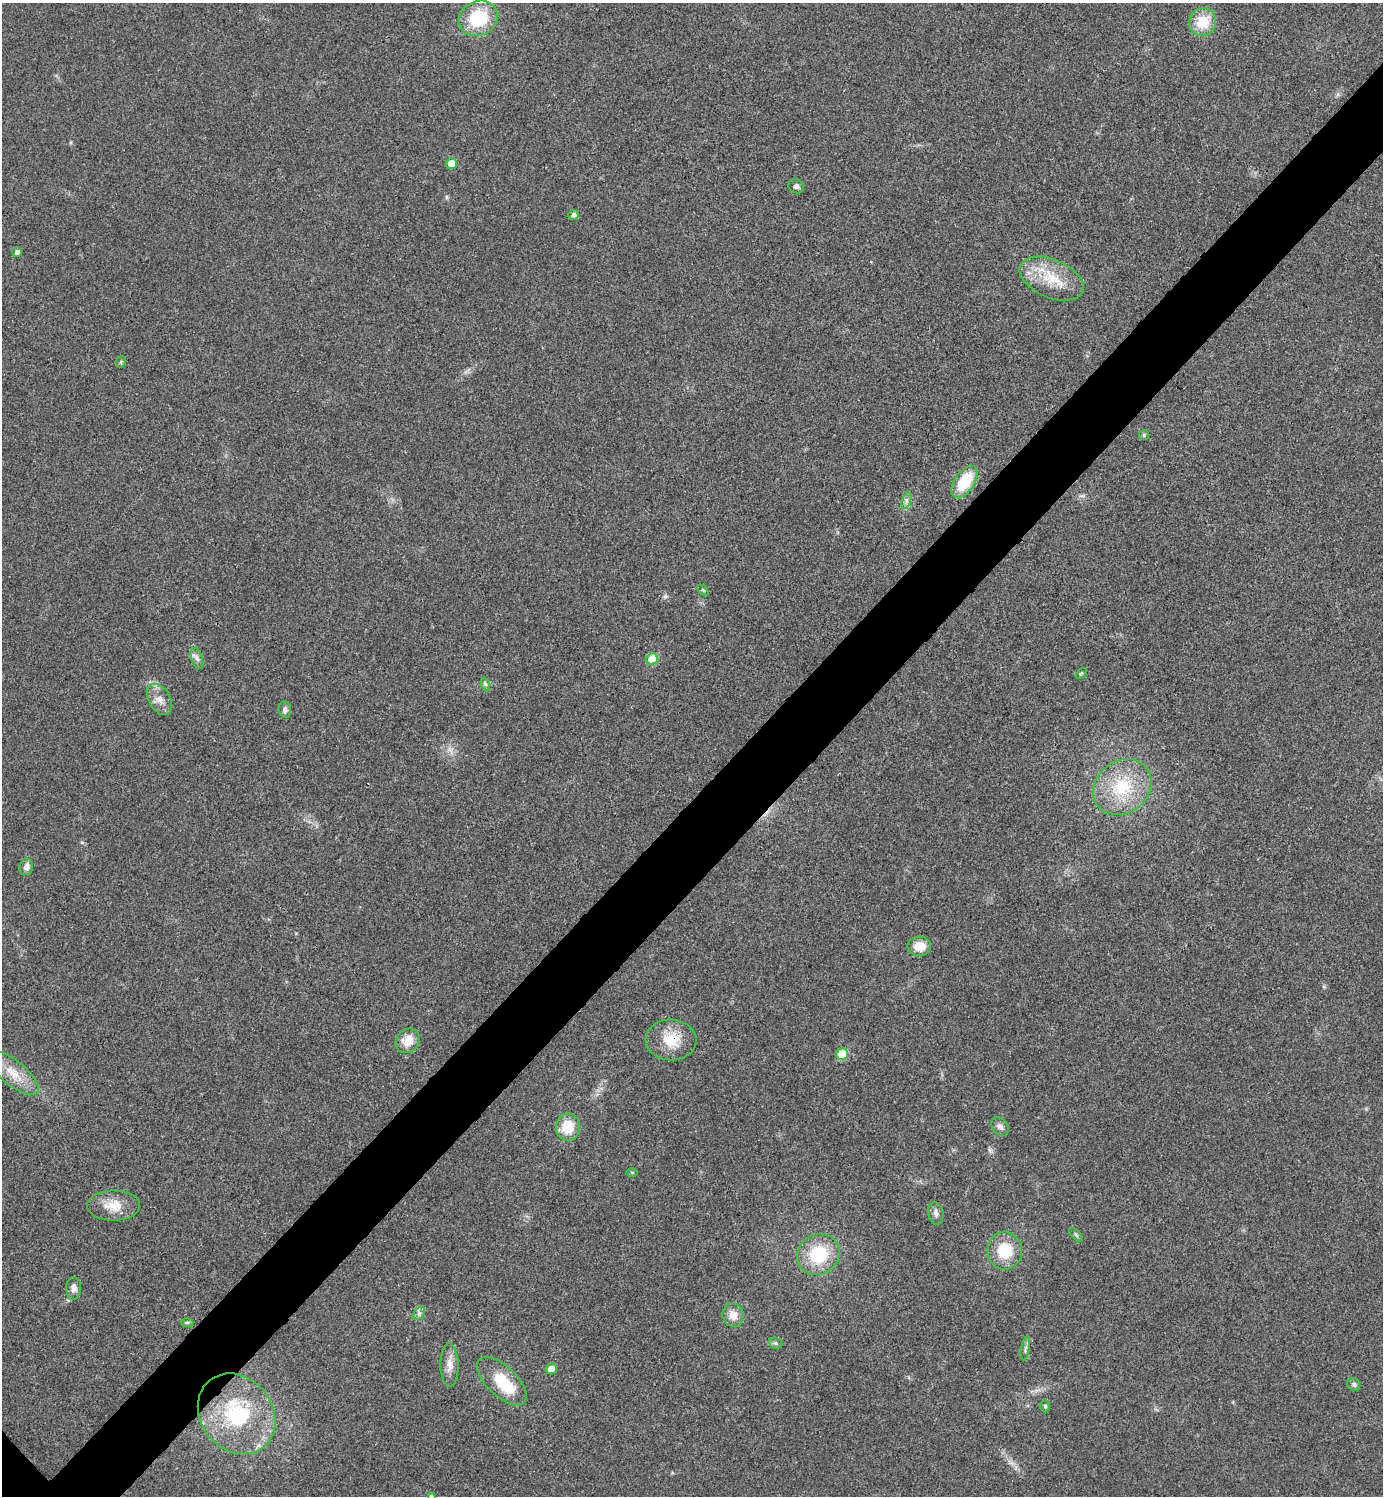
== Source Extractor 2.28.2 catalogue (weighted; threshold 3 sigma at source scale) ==
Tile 10 of 4 x 4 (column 2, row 3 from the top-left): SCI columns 1541-2921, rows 1514-3007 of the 5998 x 5998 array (HDU 1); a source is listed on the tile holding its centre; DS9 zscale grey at full resolution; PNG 1385 x 1498 px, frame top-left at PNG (2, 3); each listed source drawn as its Kron ellipse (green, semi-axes under 4 px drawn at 4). Shown black and unused: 6% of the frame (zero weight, under 3 of 4 exposures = <1% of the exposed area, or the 3 px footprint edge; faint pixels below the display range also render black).
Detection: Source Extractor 2.28.2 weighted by HDU 2 'WHT'; one run over the whole footprint, this tile lists its part. Background 0.02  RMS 0.0055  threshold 0.0247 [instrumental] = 3 sigma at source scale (4.5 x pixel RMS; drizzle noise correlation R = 1.50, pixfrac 1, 0.05/0.05 arcsec/px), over >= 5 px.
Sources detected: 48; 1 inside a brighter object's white glare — neither listed nor drawn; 1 inside a brighter listed object's ellipse — not listed separately; the other 46 listed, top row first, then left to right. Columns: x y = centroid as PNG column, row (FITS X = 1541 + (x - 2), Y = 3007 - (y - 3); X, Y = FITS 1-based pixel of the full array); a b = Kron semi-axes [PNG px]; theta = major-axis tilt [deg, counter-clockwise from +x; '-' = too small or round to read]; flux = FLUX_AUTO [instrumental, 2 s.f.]
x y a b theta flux
478 18 20 17 25 27
1203 22 14 13 - 15
451 164 5 5 - 7.7
796 186 8 7 - 1.8
573 215 5 5 - 1.9
17 252 5 5 - 2
1052 279 34 19 -23 20
121 362 6 5 - 0.81
1144 435 5 5 - 0.87
965 482 18 10 56 21
906 500 9 4 72 1.6
703 590 6 4 -44 0.77
197 658 11 5 -71 2.1
652 659 6 5 - 17
1081 673 6 4 44 0.73
485 684 7 4 -71 1.1
159 699 17 10 -60 5.4
285 710 8 6 -83 1.9
1122 787 31 26 36 29
26 867 8 7 - 3.1
919 946 12 9 1 8.6
671 1040 25 20 -4 15
408 1041 13 11 46 8.3
842 1054 6 5 - 19
13 1073 31 12 -39 13
1000 1126 10 7 -50 2.3
568 1127 13 12 - 14
632 1172 5 4 - 0.67
113 1205 26 15 0 11
936 1213 11 7 -78 2.3
1076 1235 9 3 -45 0.85
1005 1251 19 17 -86 18
818 1254 22 20 37 26
74 1288 11 7 -89 3.1
419 1313 7 5 56 1.5
733 1315 12 10 -71 5.8
187 1322 6 4 1 0.75
776 1343 7 5 -21 1.1
1025 1349 12 3 80 1.4
450 1365 22 9 -89 5.4
551 1369 5 5 - 6
502 1381 31 15 -44 22
1354 1384 7 6 - 1.5
1045 1406 6 5 - 0.89
237 1414 43 36 -51 57
431 1496 4 3 - 0.81
Overlapping masked pixels (flux is a lower limit): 1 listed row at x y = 671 1040
Isophote crosses this tile's border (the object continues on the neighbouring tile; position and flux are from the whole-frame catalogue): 1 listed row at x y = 431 1496